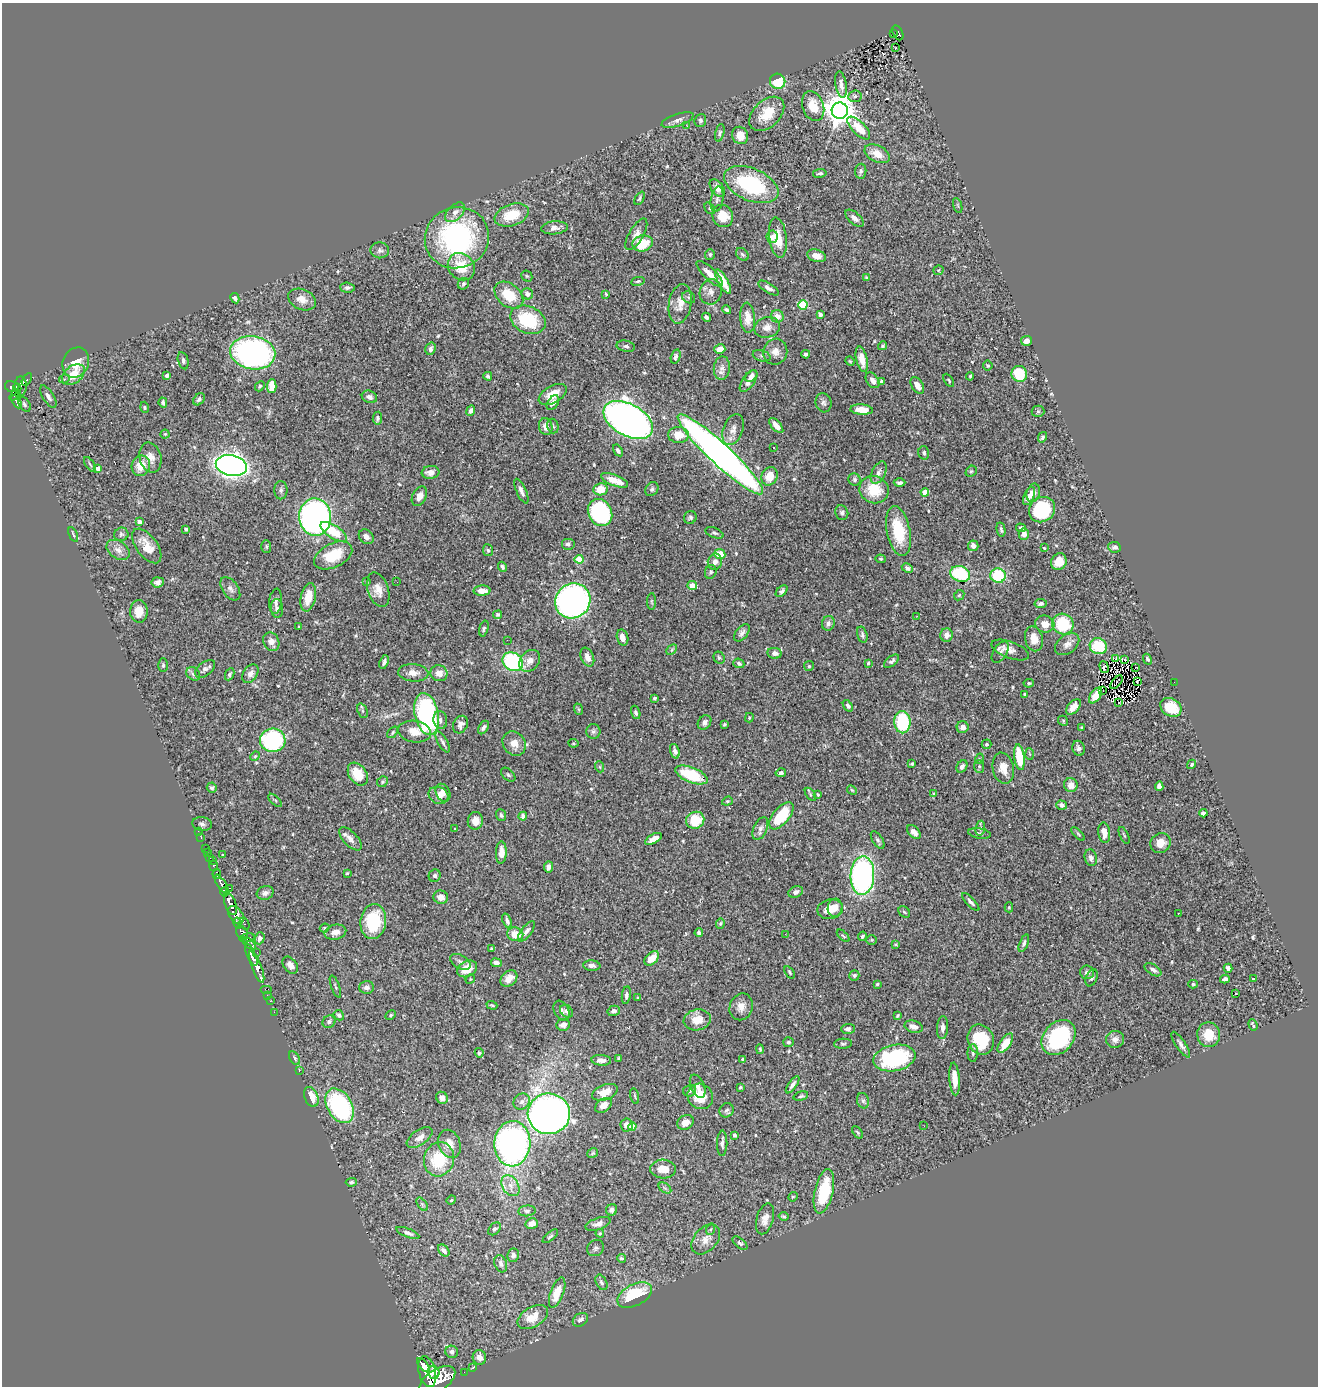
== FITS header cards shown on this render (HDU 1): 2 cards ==
NAXIS1  =                 1316
NAXIS2  =                 1384

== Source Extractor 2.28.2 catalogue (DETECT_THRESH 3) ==
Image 1316 x 1384 px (HDU 1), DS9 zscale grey, 1 PNG px = 1 image px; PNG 1320 x 1388 px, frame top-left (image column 1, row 1384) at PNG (2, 3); each listed source drawn as its Kron ellipse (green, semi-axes under 4 px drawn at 4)
Background 0.719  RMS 0.025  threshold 0.0739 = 3 sigma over >= 5 px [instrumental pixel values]
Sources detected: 568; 1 with non-positive FLUX_AUTO (blend fragments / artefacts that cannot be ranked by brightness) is neither listed nor drawn; of the other 567, the 500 brightest by FLUX_AUTO listed and drawn (67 fainter detections omitted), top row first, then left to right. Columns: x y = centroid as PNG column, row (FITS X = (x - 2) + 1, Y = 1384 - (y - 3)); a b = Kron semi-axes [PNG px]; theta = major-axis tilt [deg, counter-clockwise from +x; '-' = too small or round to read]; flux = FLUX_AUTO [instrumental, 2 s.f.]
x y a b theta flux
898 33 8 5 -64 120
893 34 3 2 - 6.6
896 48 3 2 - 4.1
778 81 8 7 - 49
841 85 13 5 -81 9.4
855 96 7 6 - 4.9
813 106 15 10 -70 32
840 111 8 8 - 3100
767 114 20 13 44 39
678 120 16 6 18 8.3
700 120 6 5 - 3.7
687 126 3 2 - 3.1
859 128 15 6 -45 31
720 133 9 4 77 3.4
740 135 9 8 - 21
877 154 13 8 -26 24
861 171 7 5 83 4.8
820 173 7 3 9 3.4
751 185 29 16 -23 160
717 188 10 6 -54 11
640 198 7 4 63 2.9
717 199 13 6 81 6.6
958 206 8 3 -71 2.1
710 208 6 4 -50 3.1
455 212 12 7 45 10
512 215 17 10 19 47
723 216 11 10 - 30
855 218 11 5 -40 6.4
554 228 13 6 6 10
636 234 18 7 60 11
772 237 6 5 - 9.8
457 238 32 30 21 300
778 238 20 8 -82 28
643 243 10 8 13 45
380 250 9 8 - 5.1
710 254 5 5 - 2.9
742 254 7 5 -45 3.5
816 256 9 6 -17 14
461 267 14 12 -47 46
938 270 5 4 - 2.1
710 274 17 6 -44 17
527 276 6 5 - 2.7
867 278 3 3 - 2.6
638 281 7 4 10 2.5
723 281 14 5 -60 26
463 284 6 5 - 3.2
347 288 7 5 -4 4.8
769 288 11 5 -32 6.8
711 292 13 11 82 11
527 294 6 5 - 7
606 294 4 3 - 2.3
509 295 16 11 -40 47
689 297 7 5 -38 3.8
235 298 5 3 - 4.6
302 299 14 10 -23 16
680 304 20 11 81 21
803 305 4 4 - 95
726 310 5 3 - 2.9
820 314 4 3 - 8.5
777 316 6 6 - 14
706 317 4 3 - 3.4
748 318 15 7 -85 18
528 320 18 13 -24 90
767 327 13 10 16 13
1026 341 5 5 - 11
626 346 9 5 -11 4.5
883 346 4 4 - 2.5
430 349 6 5 - 6
720 349 5 4 - 16
775 352 13 12 - 14
253 353 22 16 -9 520
806 354 4 3 - 3.6
762 356 9 5 -17 4.7
676 357 7 4 75 4.8
862 359 13 5 -77 19
183 361 9 5 -76 4.6
850 361 5 4 - 1.8
76 362 15 13 66 24
988 365 5 4 - 2.2
722 368 12 8 85 9.5
1019 374 8 7 - 63
73 375 13 8 37 30
167 376 4 3 - 4
488 376 4 3 - 3.4
751 376 7 5 39 5.4
970 376 4 3 - 2
64 379 5 4 - 3.8
27 380 7 3 57 39
872 380 9 6 -54 8.6
949 380 7 3 -59 2
748 381 13 6 55 9
882 381 4 3 - 8.7
917 385 9 5 -59 12
21 386 10 6 -89 450
260 386 5 4 - 2.6
272 386 7 4 87 27
12 387 7 5 -12 430
17 388 4 3 - 240
553 394 15 8 30 24
15 395 7 4 42 210
48 397 13 5 -59 7
369 397 8 6 -21 5.9
199 399 7 5 50 4.6
17 402 7 3 -61 200
163 402 5 3 - 3.8
553 403 8 5 58 6.1
823 403 9 8 - 5.8
24 404 8 5 -58 3.6
144 407 6 4 -75 2
471 410 5 3 - 5.3
862 410 11 5 -4 17
1038 411 6 6 - 3
377 418 6 4 81 3.7
628 420 27 16 -29 1500
553 426 7 5 -74 3.3
776 426 9 4 -49 11
546 427 8 6 -78 11
733 429 16 10 69 13
165 434 4 4 - 1.8
678 435 10 8 -3 27
1042 437 5 4 - 4.5
774 448 3 2 - 2.1
618 450 6 4 -56 4.8
924 453 7 5 -75 3.9
720 454 57 11 -43 1600
150 458 15 11 -75 17
90 464 8 3 -56 2.4
231 465 16 10 -12 1300
141 466 10 9 - 28
98 468 4 4 - 13
971 471 6 5 - 2.7
431 472 9 6 6 13
879 473 12 6 65 8
770 476 9 8 - 23
615 480 14 5 -21 19
854 480 6 6 - 4
900 483 6 4 1 4.1
601 489 7 6 - 29
652 489 7 6 - 3.9
281 490 9 6 90 5
874 490 15 13 -26 49
521 491 13 5 -66 7.7
925 492 4 4 - 26
1033 493 9 6 73 13
419 496 10 7 62 10
1029 496 10 5 66 10
1042 510 13 12 - 120
600 513 14 11 -60 190
842 513 7 6 - 4.4
315 517 19 16 -87 720
690 517 6 6 - 3.8
139 522 4 4 - 12
1021 528 5 4 - 5.4
186 529 3 3 - 5.2
1001 529 7 3 -79 3.1
898 531 25 11 -78 70
334 532 15 6 -33 47
714 533 9 5 -22 3.8
73 534 8 3 -67 2.1
121 534 7 6 - 3.9
1024 534 6 5 - 9.7
366 537 8 6 -44 8.8
568 544 7 6 - 6
147 546 20 10 -53 26
973 546 5 5 - 7.9
266 547 6 5 - 2.5
1115 547 6 5 - 4.2
1044 548 3 2 - 1.9
118 550 12 8 -34 11
488 550 6 5 - 3.2
720 554 5 5 - 29
333 555 20 12 26 55
579 559 4 4 - 50
881 559 5 4 - 2.2
715 562 8 7 - 9.8
1059 562 8 7 - 24
502 567 5 4 - 4
907 568 6 4 -26 4.8
711 572 7 5 67 3.4
960 574 10 7 -19 95
998 575 7 7 - 76
158 582 6 5 - 6.4
367 582 3 3 - 2.2
397 582 2 2 - 2.6
692 586 5 4 - 27
230 589 13 7 -54 7.6
378 590 18 10 -72 19
482 591 8 5 2 16
782 591 7 4 42 4.9
959 595 6 4 44 2.1
308 597 14 7 78 30
276 601 12 6 83 7.3
573 601 18 17 - 670
651 601 8 4 -90 2.4
1041 603 6 4 11 5
277 608 9 6 -85 6.9
139 611 11 9 -87 22
498 615 4 3 - 2.8
917 616 2 2 - 6.9
828 623 7 6 - 6
1045 624 10 8 -14 18
1063 624 11 10 - 86
299 627 3 3 - 2.6
484 628 8 4 75 3.7
742 633 10 5 51 5.9
862 635 8 5 -76 4.2
947 635 6 6 - 11
622 637 8 5 -75 12
1034 639 13 8 -77 20
507 640 2 2 - 3.2
271 642 10 7 -64 15
1067 644 14 9 38 11
1098 646 9 8 - 65
672 650 6 4 45 2.4
1010 650 20 8 -20 13
1000 652 12 6 58 7.5
775 653 7 5 -10 8.2
587 657 10 6 -67 12
719 658 6 5 - 3.2
1115 659 3 2 - 2.6
1147 659 6 4 -62 3.1
1124 660 3 2 - 260
530 661 12 9 51 12
892 661 9 5 39 4.4
384 662 7 4 71 5
513 662 11 9 -34 160
739 663 6 4 -23 3.6
868 663 3 3 - 2
163 665 7 4 90 3.3
809 666 5 5 - 2.1
1104 667 6 3 -74 3.2
1135 667 2 2 - 2.5
205 669 11 6 38 7.1
413 673 15 8 -5 14
439 673 8 8 - 15
193 674 7 6 - 4.5
230 674 6 4 64 3.3
250 674 10 7 57 9.8
1137 681 3 2 - 3.5
1117 682 8 2 52 2.7
1174 682 2 2 - 25
1029 683 5 3 - 2.2
1103 691 3 2 - 2.3
1025 694 3 3 - 4.1
1095 695 9 5 55 26
654 698 3 3 - 2.7
1119 703 3 2 - 2
848 706 6 4 -55 4.6
1073 707 9 5 48 13
1171 707 11 8 -32 45
578 709 6 3 -70 1.8
362 711 8 5 -71 3.2
636 712 7 4 -72 3.9
427 714 21 12 -78 310
749 718 5 4 - 2
440 720 9 6 -78 5.8
1063 721 5 4 - 2.1
705 722 8 6 50 6.5
902 722 11 8 -88 100
724 724 3 3 - 2.4
460 725 9 7 64 7.7
483 727 7 4 58 5.4
963 727 6 6 - 11
1081 728 3 3 - 1.8
415 731 17 10 -10 21
593 731 7 7 - 4.3
392 732 6 3 50 2.3
273 740 13 11 -7 210
443 742 12 4 -60 5
573 743 5 4 - 2.2
514 744 13 11 -53 17
986 744 5 4 - 3.4
1078 748 7 6 - 6.3
675 751 7 4 -72 6
1030 754 6 4 -86 2.1
255 756 5 4 - 2
1019 757 13 5 -82 52
979 759 5 3 - 1.8
912 764 3 3 - 2.4
1192 764 5 4 - 2.3
962 766 6 5 - 6.2
979 766 6 5 - 2.8
600 767 5 3 - 2.1
1003 768 16 10 -77 19
781 773 5 4 - 3.1
358 774 12 8 -56 36
508 775 8 5 -44 3.7
692 775 17 7 -22 77
382 782 5 5 - 2.9
1071 785 7 6 - 15
1159 786 5 4 - 8
212 788 5 5 - 3.7
852 790 5 4 - 2.1
443 793 9 7 -64 9.5
810 794 7 4 -53 1.9
934 794 4 3 - 2.3
438 795 10 8 -26 10
818 795 3 3 - 2.5
275 800 8 4 -43 2.7
727 801 5 4 - 2.3
1062 805 5 4 - 6.7
1203 813 4 4 - 5.9
501 815 6 4 -70 3.8
523 816 4 4 - 5.6
781 816 16 8 50 77
695 820 9 8 - 51
475 821 9 7 84 14
202 824 10 7 -7 5.6
455 828 3 3 - 2.6
760 828 12 6 66 7.9
980 828 7 5 81 3.7
198 831 2 2 - 4
914 832 8 5 -46 12
979 833 11 5 -9 6.2
1104 833 10 6 -83 17
1078 834 8 4 -45 2.5
1124 835 9 3 -65 2.3
201 838 3 2 - 14
350 839 14 7 -47 11
653 839 9 4 30 13
878 840 10 5 -57 4.5
1161 843 10 9 - 18
206 848 2 2 - 9
208 853 2 2 - 5.2
501 853 11 5 88 14
223 855 3 3 - 2.9
210 857 3 3 - 38
1091 858 8 6 -75 6.9
213 861 2 2 - 8.1
213 866 5 3 - 78
549 867 5 4 - 7.5
347 873 4 4 - 2
217 874 5 4 - 240
435 876 6 6 - 3.7
862 876 19 12 87 460
222 884 11 4 -57 1100
230 888 3 2 - 22
224 892 4 3 - 430
796 892 7 5 21 6.6
265 893 8 6 17 6.4
441 897 7 6 - 12
971 902 11 4 -46 4.7
230 903 12 5 -71 2700
1009 907 5 4 - 1.8
835 908 9 7 82 13
830 909 13 9 12 22
904 912 6 5 - 2.5
1178 913 3 2 - 2.1
236 915 10 6 -51 1100
373 921 17 13 83 84
507 921 7 3 -69 5
238 923 5 3 - 360
720 923 5 4 - 2.5
245 924 6 3 -61 120
325 928 5 3 - 2
526 931 12 5 52 6.5
335 932 11 7 14 12
242 933 8 5 -58 670
699 933 4 3 - 7.2
515 934 8 6 -12 25
785 934 2 2 - 37
843 936 8 3 -44 2.3
862 936 5 3 - 2.8
247 938 8 3 12 450
260 938 6 5 - 5.5
872 940 5 5 - 2.3
1024 943 9 4 68 4.5
249 944 8 4 -40 560
896 944 4 3 - 1.8
492 949 4 3 - 2.2
257 952 2 2 - 9.6
251 955 12 4 -66 1300
652 958 9 5 44 25
460 962 11 7 -30 6.7
496 963 5 4 - 7.8
290 965 9 6 -51 8.2
592 966 8 5 -4 6.7
257 967 17 5 -69 1800
1228 968 4 4 - 8.3
467 969 11 7 29 29
1153 970 9 5 -32 6
790 972 7 4 -55 3
1087 972 7 7 - 6.8
854 975 5 5 - 3.4
509 978 9 7 41 16
1092 978 9 5 67 4.2
470 979 5 4 - 1.9
1225 979 5 4 - 6.7
1253 979 3 2 - 2.6
877 984 4 4 - 2.4
1193 984 5 4 - 2.6
335 987 12 3 -70 2.8
366 987 7 6 - 5.2
267 989 6 2 0 35
1236 993 3 3 - 5.8
267 995 2 2 - 12
626 995 9 4 81 5.1
638 998 4 3 - 2.2
270 1001 2 2 - 10
492 1005 5 3 - 2.1
741 1007 14 11 70 15
562 1011 11 7 -59 6.3
567 1011 7 5 -44 4.2
614 1011 6 5 - 6.7
274 1012 2 2 - 9.9
339 1015 5 4 - 4.7
391 1015 5 4 - 2.3
897 1016 4 3 - 2.2
697 1020 13 10 10 23
329 1022 7 6 - 4.6
563 1025 7 5 8 9.1
1253 1025 6 2 -70 2.7
914 1027 9 6 -15 10
943 1028 11 5 87 7.9
848 1029 7 5 2 5.1
1209 1035 12 11 - 32
1059 1037 19 15 48 150
1115 1039 9 8 - 9.3
981 1040 15 13 -67 67
788 1042 5 5 - 3.8
1005 1043 11 5 56 27
843 1044 9 5 5 3.4
1181 1045 15 5 -56 7.3
760 1049 5 4 - 2.1
479 1053 5 4 - 2.6
973 1053 9 5 -89 4
295 1058 7 4 -59 3.9
619 1058 4 3 - 2.5
894 1058 21 13 11 170
743 1059 4 3 - 2.4
601 1060 10 5 -4 9.4
299 1071 3 2 - 8.9
954 1079 16 5 -86 24
793 1085 10 4 55 6
698 1086 12 6 -67 9.1
740 1087 3 2 - 1.8
690 1091 6 6 - 4.5
605 1092 13 7 21 25
635 1096 8 3 -77 1.9
700 1096 13 12 - 34
801 1096 7 4 16 3.1
311 1097 10 6 -69 23
442 1098 6 5 - 11
863 1101 8 6 -74 3.9
522 1102 9 7 44 8
603 1105 9 6 39 15
340 1106 19 12 -59 260
726 1110 7 6 - 4.2
549 1114 21 20 - 1100
685 1122 8 7 - 15
627 1125 6 6 - 12
924 1126 3 2 - 3.2
632 1127 4 4 - 34
858 1132 7 3 -51 2.4
734 1135 3 3 - 3.2
420 1137 15 7 35 14
722 1143 13 5 89 5.8
449 1144 14 11 -68 20
512 1144 22 18 87 590
593 1153 5 4 - 2.2
439 1159 17 15 75 78
663 1169 13 9 -3 20
351 1182 5 4 - 3.2
510 1186 11 8 -58 13
665 1188 7 4 -34 3.4
824 1191 22 9 77 76
793 1197 5 4 - 2
451 1200 5 4 - 1.8
422 1204 8 4 -54 2.9
612 1210 6 5 - 6
527 1211 8 5 6 4
783 1216 5 4 - 2.5
765 1219 16 8 74 14
532 1223 6 5 - 15
598 1224 13 6 17 7.6
494 1229 7 5 46 4
711 1229 6 4 70 1.9
408 1233 12 4 -22 5.7
600 1233 4 4 - 2.1
550 1236 9 4 40 3.1
706 1239 17 11 47 17
740 1243 9 4 -41 3.5
596 1248 9 7 40 5.1
444 1250 7 4 -50 6.6
513 1255 7 5 82 6.1
621 1258 4 4 - 2.8
501 1264 9 6 -71 5.4
601 1282 8 5 -63 4.5
557 1292 16 6 69 25
635 1295 18 10 27 78
533 1317 17 9 30 25
580 1320 8 6 35 6.1
452 1352 6 6 - 8.2
479 1358 7 6 - 14
423 1365 8 4 -50 1300
472 1368 3 2 - 10
427 1372 16 8 -76 3400
434 1372 6 6 - 1100
464 1372 2 2 - 5.4
437 1380 20 10 33 5800
At the frame edge (FLAGS 8, measured only in part): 1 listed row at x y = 437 1380
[67 fainter detections neither listed nor drawn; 1 non-positive-flux detection neither listed nor drawn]